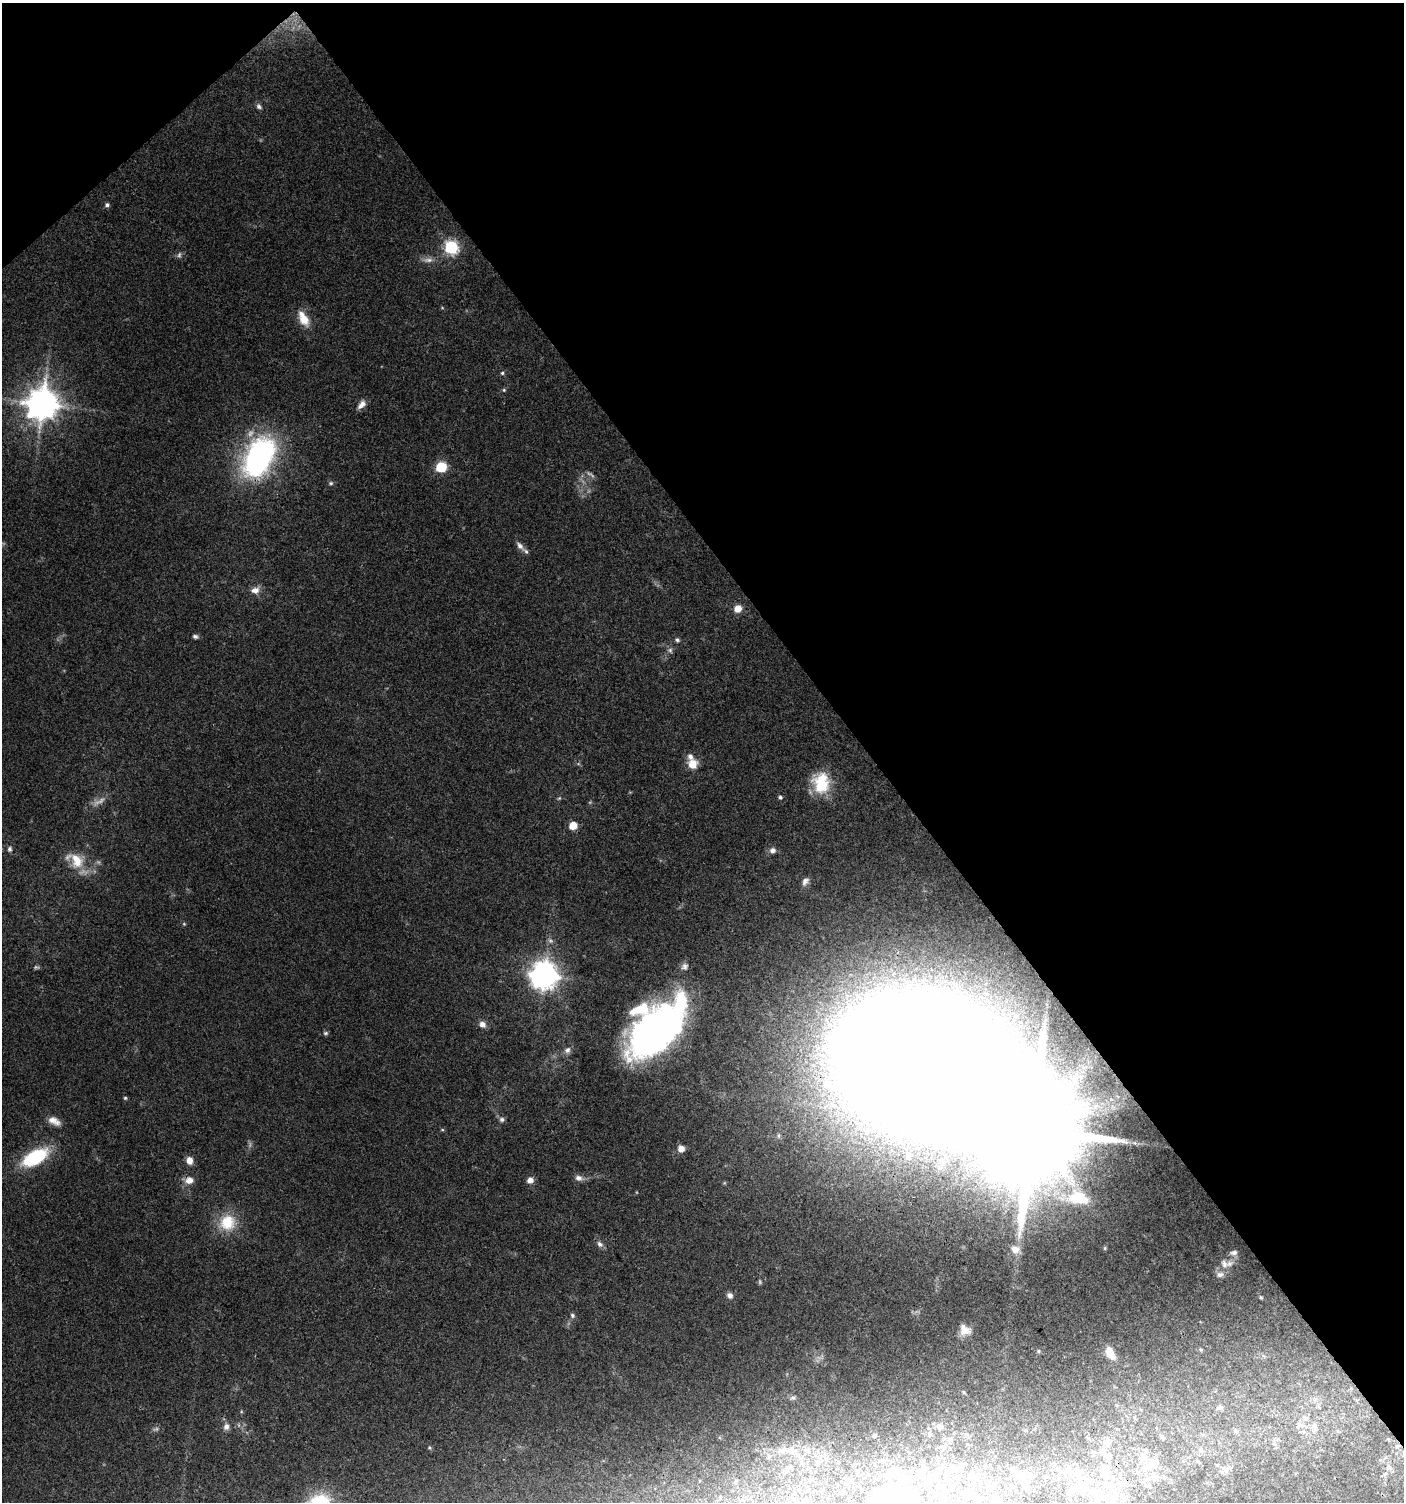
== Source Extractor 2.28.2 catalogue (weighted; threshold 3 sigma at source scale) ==
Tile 3 of 4 x 4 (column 3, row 1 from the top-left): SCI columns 2950-4351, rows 4505-6004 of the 5961 x 6004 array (HDU 1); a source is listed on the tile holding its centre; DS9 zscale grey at full resolution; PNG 1406 x 1504 px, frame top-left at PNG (2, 3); no overlay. Shown black and unused: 40% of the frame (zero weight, under 3 of 4 exposures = <1% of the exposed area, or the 3 px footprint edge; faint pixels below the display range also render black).
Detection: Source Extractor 2.28.2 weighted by HDU 2 'WHT'; one run over the whole footprint, this tile lists its part. Background 0.075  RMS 0.0049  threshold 0.0221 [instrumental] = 3 sigma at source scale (4.5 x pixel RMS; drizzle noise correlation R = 1.50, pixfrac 1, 0.0396/0.0396 arcsec/px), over >= 5 px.
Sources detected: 115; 4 too faint to see at this stretch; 7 inside a brighter object's white glare — not listed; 17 inside a brighter listed object's ellipse — not listed separately; the other 87 listed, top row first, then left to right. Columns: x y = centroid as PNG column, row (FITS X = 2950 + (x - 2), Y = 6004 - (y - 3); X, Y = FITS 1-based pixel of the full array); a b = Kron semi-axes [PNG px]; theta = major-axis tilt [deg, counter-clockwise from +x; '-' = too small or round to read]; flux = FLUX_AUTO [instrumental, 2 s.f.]
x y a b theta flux
259 106 8 6 -42 1.4
107 205 6 5 - 1.3
451 247 7 7 - 71
179 255 7 5 48 1.2
428 260 15 6 6 2.9
303 319 20 10 -62 8.5
502 373 5 5 - 0.79
504 390 5 5 - 0.64
42 404 10 9 - 960
361 405 12 7 48 3.1
260 456 44 26 62 110
441 467 6 6 - 35
331 483 7 5 14 0.94
520 546 14 7 -49 2.5
255 590 12 9 23 3.4
738 609 7 6 - 6.1
195 636 7 5 -14 1.2
677 640 6 5 - 1.1
670 650 8 6 -39 1.3
692 764 11 11 - 6.7
821 783 26 20 -84 20
780 797 5 5 - 0.96
573 826 5 5 - 11
10 849 7 6 - 1.3
773 850 8 7 - 2.2
76 860 24 17 -66 12
805 881 11 7 55 2.1
184 924 5 4 - 0.58
685 966 10 10 - 2.3
544 975 9 9 - 600
482 1024 9 8 - 2.7
657 1029 69 38 43 190
325 1033 7 5 16 0.93
567 1050 10 8 46 2.2
125 1098 5 4 - 0.65
502 1119 7 7 - 1.4
54 1121 16 8 -26 4.4
442 1130 5 3 - 0.55
1031 1130 27 16 -50 16000
681 1149 6 6 - 4.4
908 1156 6 6 - 1.8
35 1157 25 12 29 37
189 1160 8 7 - 4.4
579 1178 10 7 -12 2.5
189 1180 10 8 11 4.4
530 1180 7 7 - 2.9
1076 1197 47 23 -4 33
227 1222 22 21 - 16
600 1244 9 7 -45 1.9
1015 1249 13 11 -28 4.8
1234 1253 10 6 10 1.6
1224 1264 12 9 -61 3.3
1220 1275 9 7 14 2.1
730 1295 7 6 - 2
1261 1297 5 4 - 0.59
572 1315 7 6 - 1
965 1330 12 10 -35 4.6
1038 1351 6 4 89 0.56
1110 1353 14 8 -64 6.2
793 1398 7 6 - 1.2
1220 1408 8 6 1 1.5
1299 1425 14 11 41 4.2
940 1426 8 7 - 2.7
1314 1426 15 8 80 3.7
226 1427 9 8 - 2.4
874 1436 6 5 - 1.1
1162 1437 6 4 -19 0.76
1388 1439 6 3 -45 0.58
950 1440 8 6 73 1.5
1107 1442 11 9 -12 3.9
1397 1446 6 5 - 0.93
429 1447 5 4 - 0.6
943 1447 8 6 -48 1.7
808 1450 7 6 - 1.5
791 1451 11 11 - 4.4
1109 1456 10 9 - 3.4
1105 1467 12 11 - 5
1145 1467 20 14 23 12
1229 1467 7 7 - 1.6
1389 1468 8 8 - 2
1022 1476 34 21 -37 22
1164 1477 6 5 - 1.1
977 1478 19 11 54 8.4
1078 1486 33 29 87 35
1111 1489 22 17 -76 20
720 1497 4 3 - 0.48
899 1502 72 52 -52 100
Overlapping masked pixels (flux is a lower limit): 1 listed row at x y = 1397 1446
Isophote crosses this tile's border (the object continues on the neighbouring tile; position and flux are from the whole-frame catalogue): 1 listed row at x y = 899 1502